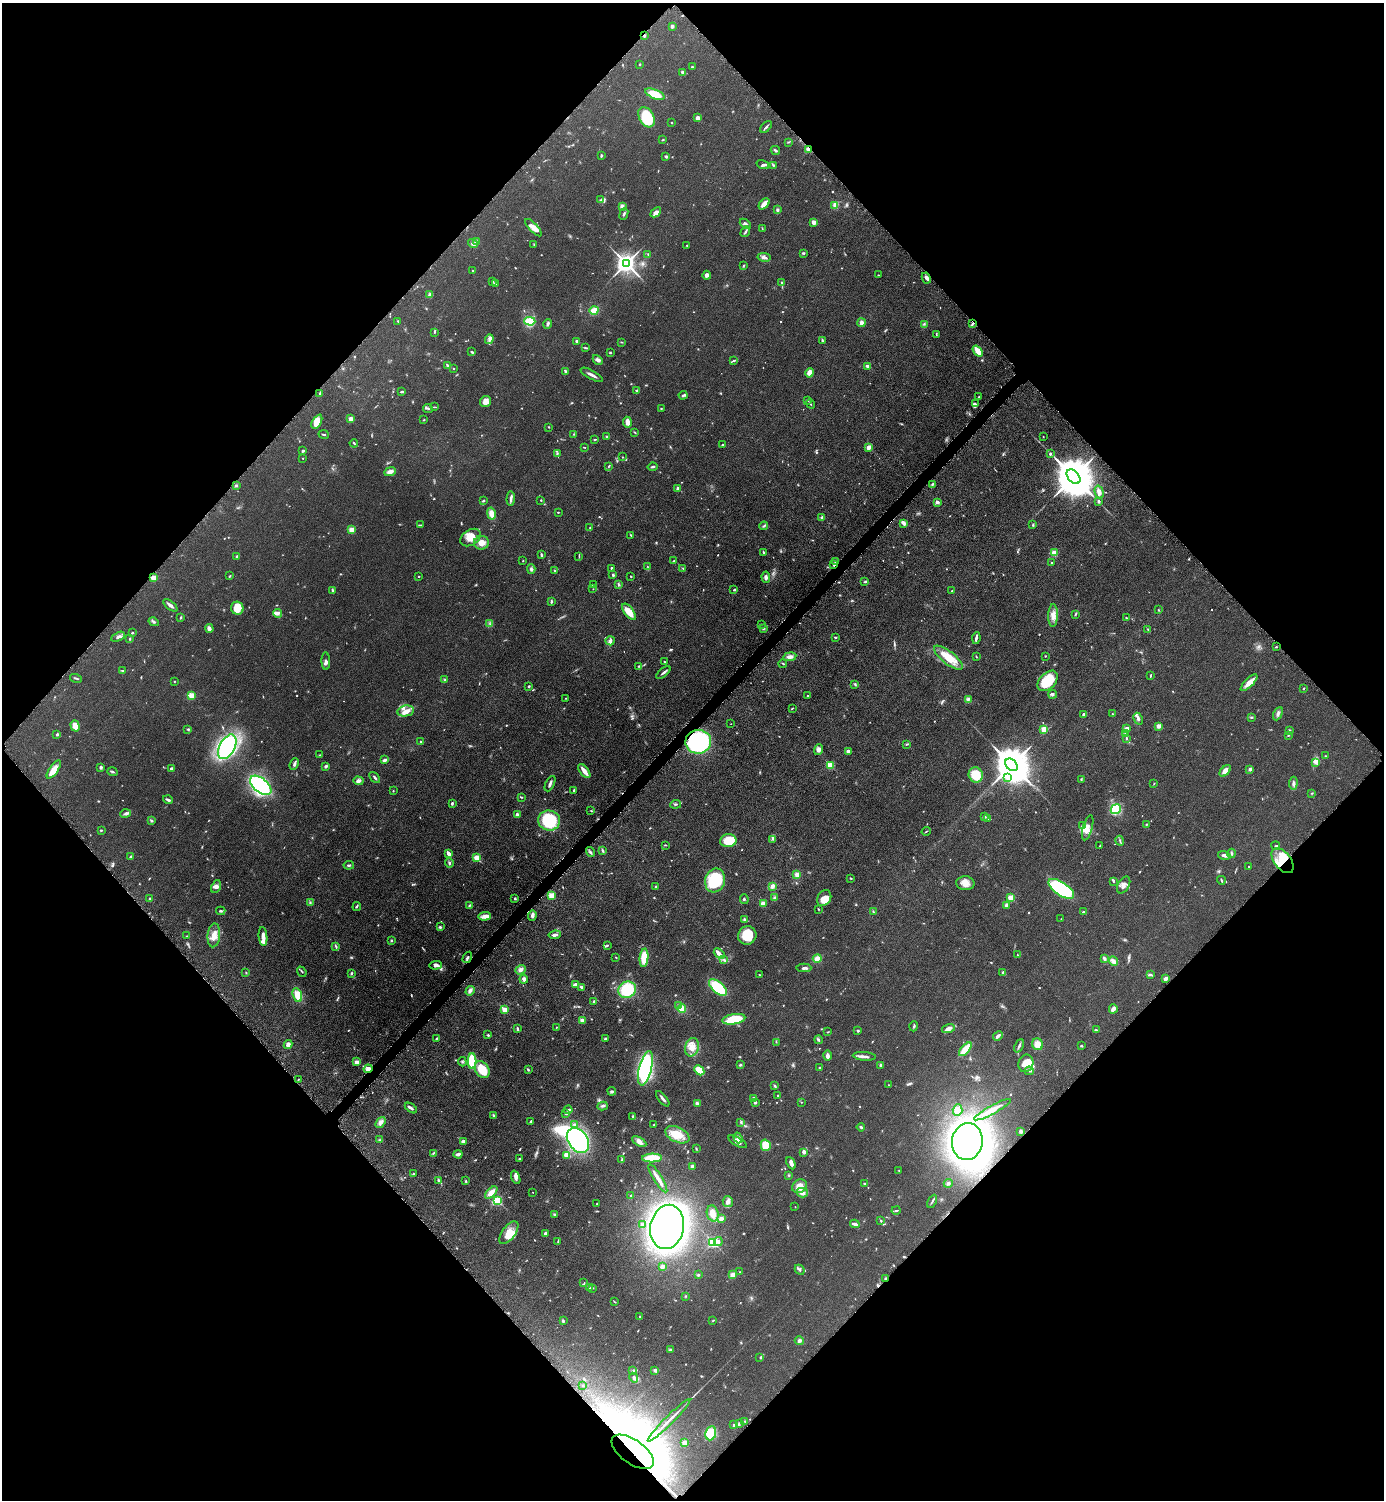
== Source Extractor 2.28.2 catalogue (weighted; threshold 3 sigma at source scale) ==
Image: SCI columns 317-5844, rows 15-6005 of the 6018 x 6018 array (HDU 1 of 3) = the unmasked area's bounding box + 8 px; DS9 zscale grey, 4 x 4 block average (1 PNG px = mean of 4 x 4 image px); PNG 1386 x 1502 px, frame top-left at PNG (2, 3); each listed source drawn as its Kron ellipse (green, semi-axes under 4 px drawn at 4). Shown black and unused: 50% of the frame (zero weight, under 4 of 8 exposures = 1% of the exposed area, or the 3 px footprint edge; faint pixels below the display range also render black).
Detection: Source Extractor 2.28.2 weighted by HDU 2 'WHT'. Background 0.0766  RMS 0.0057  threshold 0.0234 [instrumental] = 3 sigma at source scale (4.09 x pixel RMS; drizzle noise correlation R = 1.36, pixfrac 0.8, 0.05/0.05 arcsec/px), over >= 5 px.
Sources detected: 886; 19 too faint to see at this stretch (4 x 4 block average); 8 inside a brighter object's white glare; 5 cosmic-ray / hot-pixel residue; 1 long thin detection or spike segment (spike, bleed or trail) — neither listed nor drawn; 19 coinciding with a brighter row at this scale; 42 inside a brighter listed object's ellipse — not listed separately; of the other 792, all 500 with FLUX_AUTO >= 1.79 (the completeness limit of this list) listed and drawn (292 fainter detections not listed), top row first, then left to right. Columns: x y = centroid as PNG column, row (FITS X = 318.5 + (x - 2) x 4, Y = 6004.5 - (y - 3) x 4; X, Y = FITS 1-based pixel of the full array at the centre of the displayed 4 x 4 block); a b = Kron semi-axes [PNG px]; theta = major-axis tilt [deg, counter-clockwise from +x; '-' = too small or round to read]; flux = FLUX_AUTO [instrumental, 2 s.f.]
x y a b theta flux
672 26 3 3 - 8.7
644 36 3 2 - 4.6
640 64 2 2 - 2.8
692 67 2 2 - 2.4
683 73 4 3 - 9.2
655 94 10 4 -21 55
646 117 11 7 -60 150
698 118 3 3 - 14
672 123 2 2 - 1.9
766 127 7 2 46 5.7
663 140 2 2 - 3.1
788 142 2 2 - 2.2
809 149 3 2 - 32
775 150 5 2 - 4.5
601 155 3 2 - 3.8
666 157 3 3 - 4.9
763 164 6 3 -17 5.6
773 165 2 2 - 2
601 199 3 2 - 4.1
764 204 6 3 47 30
835 205 3 3 - 18
622 206 3 3 - 10
778 210 3 2 - 5.6
656 212 6 3 43 15
624 214 6 2 70 4.8
814 222 4 3 - 15
745 224 6 3 -39 7.4
533 228 11 4 -46 29
762 228 3 2 - 1.9
745 232 6 2 56 6.3
477 242 4 3 - 12
473 243 5 4 - 7.9
534 245 3 2 - 2.1
687 245 2 2 - 4.4
804 253 4 2 - 2.3
648 254 2 2 - 2.4
764 257 7 3 -11 11
626 263 3 3 - 2500
743 266 4 2 - 2.6
473 271 2 2 - 1.8
707 275 4 3 - 10
878 275 2 2 - 1.8
926 278 6 3 -63 11
492 281 2 2 - 2.2
782 282 3 2 - 3.7
495 284 2 2 - 6.6
430 295 3 3 - 12
594 310 4 3 - 44
398 321 2 2 - 2
530 321 5 4 - 76
862 323 4 3 - 14
548 324 5 2 - 7.8
924 324 2 2 - 2.2
972 324 3 2 - 3.5
434 332 2 2 - 1.8
936 334 3 2 - 2
489 339 5 3 - 8.5
822 340 3 2 - 3.2
577 341 2 2 - 8.4
621 342 3 2 - 2.2
586 348 4 2 - 3.5
978 351 6 2 -52 52
472 352 3 2 - 4.2
610 352 3 2 - 2.5
598 360 5 4 - 7.8
734 361 4 2 - 4.4
448 366 2 2 - 7.8
868 366 3 2 - 9.5
453 368 2 2 - 3.2
566 372 3 2 - 9.2
810 373 5 4 - 24
592 375 12 2 -29 13
637 391 2 2 - 6.4
402 392 3 2 - 5.8
320 393 4 2 - 3.2
683 395 4 2 - 3.8
978 397 2 2 - 2
486 401 6 5 - 19
807 401 2 2 - 2
810 404 5 2 - 2.5
975 404 4 2 - 4
435 407 2 2 - 2.1
428 408 5 2 - 4.9
661 408 2 2 - 2
350 419 2 2 - 72
424 420 2 2 - 2.3
317 422 8 4 62 36
627 422 5 3 - 19
549 427 2 2 - 2.6
635 433 3 2 - 2.3
324 434 5 2 - 3.6
574 434 2 2 - 2.1
607 437 2 2 - 2.4
1043 437 2 2 - 1.9
595 439 3 2 - 2.6
354 443 4 2 - 3.6
722 445 2 2 - 6
584 447 4 2 - 2.3
869 447 2 2 - 76
303 451 3 2 - 6.1
557 454 3 2 - 3
1050 454 2 2 - 13
622 457 2 2 - 2.1
303 458 2 2 - 3.2
609 466 4 2 - 2.7
652 467 5 2 - 4.7
390 472 6 4 24 16
1073 477 8 5 -48 18000
932 484 3 2 - 2.7
236 485 3 2 - 4.2
678 488 2 2 - 20
1099 492 6 4 -74 15
511 498 7 3 85 9.6
541 500 2 2 - 2.6
484 501 3 2 - 4.4
1098 501 2 2 - 7.2
937 502 3 2 - 12
558 512 3 2 - 1.8
491 514 6 4 -78 28
822 517 4 2 - 4.6
904 523 4 2 - 18
421 525 2 2 - 2.3
1033 525 3 2 - 3
764 526 4 2 - 4.8
590 527 3 2 - 2
351 530 2 2 - 110
631 535 3 2 - 2.9
471 537 11 7 33 39
481 543 7 7 - 24
763 552 3 2 - 2.7
1054 553 2 2 - 140
541 555 4 2 - 4.9
237 556 2 2 - 19
579 556 4 2 - 2.5
523 561 2 2 - 2
674 561 3 2 - 4
835 561 2 2 - 3.3
1052 563 2 2 - 3.1
834 564 4 2 - 6
647 566 3 2 - 2
611 568 2 2 - 8.5
683 568 2 2 - 2.1
531 569 5 4 - 7.2
554 570 3 2 - 2
613 575 4 2 - 5
230 576 3 2 - 2.2
631 576 2 2 - 2.3
419 577 2 2 - 4.2
766 577 6 4 -88 9.4
153 578 4 3 - 22
865 582 3 2 - 3
618 584 3 2 - 2.3
594 585 3 3 - 3.6
593 589 2 2 - 1.9
332 590 4 2 - 4.5
734 590 3 2 - 3.5
952 591 2 2 - 2
551 602 3 2 - 5
170 605 8 2 -38 12
237 608 6 6 - 31
1158 610 2 2 - 1.9
629 612 9 4 -52 46
277 613 4 4 - 9
1076 614 4 2 - 4.3
1053 615 11 5 88 23
181 617 3 2 - 3.2
1126 618 2 2 - 1.9
154 622 5 2 - 6.3
490 624 2 2 - 2.4
761 624 2 2 - 1.8
209 629 4 3 - 14
763 629 3 2 - 2.4
1148 630 3 2 - 2.5
132 633 2 2 - 11
118 637 7 3 26 8.6
836 637 3 2 - 3
976 638 6 2 81 11
130 639 3 2 - 3
610 641 4 4 - 8.2
1276 647 2 2 - 2
1045 656 2 2 - 2.6
790 657 6 4 8 14
977 657 2 2 - 1.9
948 658 17 6 -38 64
326 661 9 3 -88 8.7
664 662 2 2 - 2.5
783 664 4 2 - 2.9
639 666 3 2 - 3.1
123 671 4 2 - 2.9
663 672 8 2 39 7.4
1150 676 3 2 - 2.7
76 678 6 2 -16 4
444 680 3 2 - 2.3
174 681 2 2 - 2.5
1048 681 12 8 46 110
1249 683 11 4 45 29
855 684 4 2 - 3.1
529 686 2 2 - 4.9
1304 688 2 2 - 2.3
1053 694 4 3 - 4.9
192 696 4 4 - 22
807 696 2 2 - 3.9
566 698 2 2 - 2
968 699 4 3 - 6.4
792 708 3 2 - 2.5
406 711 8 5 9 21
1083 714 3 2 - 5
1112 714 2 2 - 2.1
1278 714 7 3 64 8.2
1251 717 3 2 - 2.4
1138 719 6 3 -61 9.3
731 724 2 2 - 1.8
75 726 6 4 -70 37
1158 726 2 2 - 57
188 729 3 3 - 3.7
1044 729 2 2 - 120
1126 729 2 2 - 59
1289 730 3 2 - 2.8
1126 734 3 2 - 7.4
57 735 4 2 - 3.6
1288 735 2 2 - 3.4
1126 739 2 2 - 1.9
420 742 2 2 - 4.6
698 742 13 12 - 390
907 744 3 2 - 3.2
227 747 13 7 61 520
819 750 5 4 - 11
848 751 4 3 - 7.8
319 755 2 2 - 2
1325 756 2 2 - 2
385 760 4 2 - 11
1315 763 3 2 - 4.2
294 764 6 2 68 8.6
830 765 2 2 - 230
1012 765 7 5 -48 14000
326 766 3 3 - 6.3
101 767 3 2 - 6.9
171 768 3 2 - 8.6
54 769 11 4 55 50
1250 769 2 2 - 32
584 771 8 3 -52 25
1225 771 7 4 48 24
112 772 5 2 - 5
976 775 8 7 - 58
375 777 6 2 -50 5.3
1008 778 3 3 - 5.5
1081 779 3 2 - 2.9
358 781 5 3 - 13
1154 783 3 2 - 2.3
1293 783 6 3 85 7.6
550 784 8 2 63 9.2
261 785 12 7 -39 320
574 790 3 2 - 4.4
393 791 2 2 - 2
1312 793 3 2 - 2.2
522 797 2 2 - 2.1
168 800 5 3 - 6.4
452 803 3 2 - 5
676 804 5 2 - 3.3
1116 809 5 4 - 190
591 811 3 2 - 2
126 813 5 3 - 7.6
517 815 3 2 - 13
984 817 3 2 - 5.1
988 818 2 2 - 2.4
151 820 3 3 - 3.6
549 821 11 10 - 170
1146 824 3 2 - 2.9
1082 825 2 2 - 2.1
1088 828 13 4 75 21
101 830 3 2 - 2.4
926 831 4 2 - 2.3
773 839 2 2 - 2.1
728 841 8 6 10 75
1120 841 5 2 - 3.7
665 845 3 2 - 2.2
1100 846 2 2 - 3.2
1276 846 4 2 - 2.6
603 851 4 2 - 4.3
590 852 5 2 - 5.4
1231 853 4 2 - 3.7
449 854 4 2 - 18
1224 855 6 3 -16 11
130 856 3 2 - 2.2
477 858 2 2 - 180
1283 861 14 8 -52 69
449 863 5 2 - 4.7
349 865 5 2 - 5.5
1249 867 2 2 - 2.4
797 875 4 3 - 16
851 878 3 2 - 2.4
715 880 12 9 72 170
1221 880 4 2 - 4.6
1113 881 3 2 - 3
965 883 9 7 -3 26
1124 885 9 5 60 16
656 886 3 3 - 4
772 886 4 3 - 12
216 887 7 4 66 12
1061 889 15 6 -34 330
551 895 2 2 - 130
775 897 3 2 - 3.5
515 898 2 2 - 4.6
824 898 8 6 59 40
1011 898 2 2 - 160
150 899 2 2 - 18
744 899 5 2 - 3.1
310 903 3 3 - 3.6
763 903 2 2 - 110
469 905 4 2 - 3.4
1006 905 3 3 - 11
357 906 4 2 - 3.6
818 909 2 2 - 2.1
221 911 4 2 - 5.4
873 912 3 2 - 2.9
1083 912 2 2 - 2.4
532 915 5 4 - 8.8
485 916 6 4 4 20
1061 919 2 2 - 1.9
744 920 4 2 - 4.2
440 927 4 3 - 3.9
214 935 12 6 85 32
555 935 6 2 8 11
747 935 9 9 - 82
186 936 3 2 - 2.1
263 936 9 3 -85 18
392 941 4 2 - 2.7
607 945 4 2 - 4.5
336 946 3 2 - 3.9
719 954 6 2 -41 16
1017 955 2 2 - 2.3
467 957 6 2 57 5.8
616 957 3 2 - 2
644 958 9 4 85 63
1104 958 4 2 - 8.8
817 959 4 4 - 21
724 960 4 2 - 3.5
1113 961 5 4 - 11
436 965 6 3 3 14
804 968 7 3 1 8.2
521 970 5 4 - 12
246 972 3 2 - 2.4
302 972 5 2 - 3.3
1003 972 3 3 - 3.3
351 973 4 2 - 3.1
759 975 2 2 - 2.2
1151 975 4 2 - 3.3
524 979 4 3 - 9.4
1166 979 3 2 - 16
575 984 3 2 - 13
582 987 3 2 - 11
718 988 11 5 -41 150
627 990 9 8 - 130
470 991 5 3 - 13
297 995 7 4 -69 54
594 1001 2 2 - 9.5
679 1006 2 2 - 3.1
682 1008 4 4 - 27
1113 1009 4 3 - 17
505 1010 2 2 - 120
734 1019 12 5 10 99
582 1021 2 2 - 55
914 1026 5 2 - 4.2
556 1027 2 2 - 3.2
517 1028 3 2 - 4.4
948 1028 7 4 16 14
1096 1030 3 2 - 2.7
858 1031 3 3 - 3.1
828 1032 3 2 - 1.8
488 1035 2 2 - 4.3
998 1036 5 2 - 8.5
436 1038 2 2 - 3.3
605 1039 3 2 - 5.1
818 1040 4 3 - 5.1
776 1042 2 2 - 2.1
1037 1044 6 5 - 24
288 1045 5 3 - 15
1019 1046 7 2 66 6.7
1081 1046 3 2 - 3.6
692 1047 9 7 73 33
965 1049 8 3 48 80
828 1055 5 3 - 9.5
864 1056 12 3 -4 12
472 1061 8 3 -90 140
356 1062 3 2 - 15
462 1062 4 2 - 3
1026 1063 9 7 71 27
740 1065 3 2 - 3.7
880 1065 3 2 - 4.1
645 1068 18 6 76 440
820 1068 3 2 - 3.6
368 1069 4 3 - 17
482 1070 9 6 -58 72
528 1070 3 2 - 4.2
699 1070 6 4 -47 61
1029 1071 4 2 - 4.4
298 1080 2 2 - 2.5
889 1085 2 2 - 1.9
775 1086 3 2 - 1.8
612 1091 4 3 - 5.9
778 1096 2 2 - 11
754 1098 3 3 - 4.9
663 1099 9 2 -52 9.9
755 1102 3 2 - 6.5
801 1102 2 2 - 1.9
697 1103 3 3 - 6.5
603 1106 5 2 - 4.2
411 1108 7 3 -35 7.3
568 1110 4 2 - 4.2
958 1110 6 5 - 28
992 1110 21 4 29 43
566 1113 4 2 - 4.5
493 1116 3 2 - 2.2
633 1116 3 3 - 3.8
380 1122 6 4 52 15
531 1122 4 2 - 6.2
741 1122 3 2 - 3.7
574 1125 3 2 - 4.6
654 1125 2 2 - 2
861 1127 4 2 - 4.8
1021 1131 3 3 - 6.6
677 1135 13 7 -25 59
738 1138 5 4 - 11
379 1140 3 3 - 3.5
578 1140 14 9 -55 430
967 1141 18 15 82 1500
463 1142 4 2 - 12
639 1142 8 4 -30 14
738 1142 10 3 -31 17
766 1145 5 5 - 49
696 1149 3 2 - 2.3
803 1152 4 3 - 6.1
433 1153 4 2 - 3.8
458 1154 4 3 - 9.6
567 1155 3 3 - 31
652 1158 10 4 1 86
520 1159 3 2 - 3.4
622 1160 2 2 - 1.9
791 1163 6 3 -63 12
692 1167 2 2 - 21
899 1170 2 2 - 2.3
413 1174 2 2 - 3.6
789 1175 3 2 - 2.9
516 1177 7 3 -69 11
658 1178 16 3 -58 23
438 1180 4 3 - 4.4
465 1181 3 2 - 2.6
948 1183 4 3 - 6.2
865 1184 3 2 - 4.5
800 1186 8 6 31 31
491 1192 7 3 44 32
533 1192 2 2 - 2.8
802 1193 6 4 -14 16
631 1196 3 2 - 3.6
498 1201 2 2 - 360
728 1201 5 5 - 12
932 1201 7 2 61 4.4
597 1204 2 2 - 2.4
795 1207 2 2 - 2.4
896 1211 4 2 - 3.6
713 1213 8 5 -74 25
554 1214 3 2 - 3.2
721 1219 2 2 - 46
881 1221 3 2 - 2.6
855 1224 5 2 - 13
642 1225 2 2 - 19
667 1227 22 16 79 1600
509 1233 13 6 54 39
545 1233 2 2 - 7.6
558 1242 4 2 - 3.4
713 1242 2 2 - 490
718 1242 4 3 - 6.2
662 1267 3 2 - 14
800 1270 5 3 - 6.1
740 1272 2 2 - 4
698 1275 3 2 - 4.1
733 1275 3 3 - 15
885 1278 2 2 - 5.1
584 1283 2 2 - 2.1
590 1288 2 2 - 2.2
593 1288 3 2 - 2.1
685 1296 2 2 - 1.8
615 1302 4 2 - 1.8
640 1316 2 2 - 2.1
713 1320 3 2 - 2.1
563 1321 4 2 - 4.7
799 1341 4 4 - 7.2
671 1350 3 2 - 2.9
760 1357 3 2 - 2.4
655 1370 4 3 - 6
633 1371 4 2 - 3.5
634 1378 5 3 - 8
583 1386 2 2 - 2.3
669 1420 29 2 45 31
745 1421 3 2 - 2.1
739 1423 4 2 - 3.5
734 1425 3 2 - 2.7
711 1433 7 5 80 74
684 1443 2 2 - 85
633 1452 25 12 -35 83000
Overlapping masked pixels (flux is a lower limit): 9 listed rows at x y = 644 36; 809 149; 834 564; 153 578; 698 742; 1283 861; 368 1069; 885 1278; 633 1452
Diffuse or blended objects may show on this block-average render without a row.